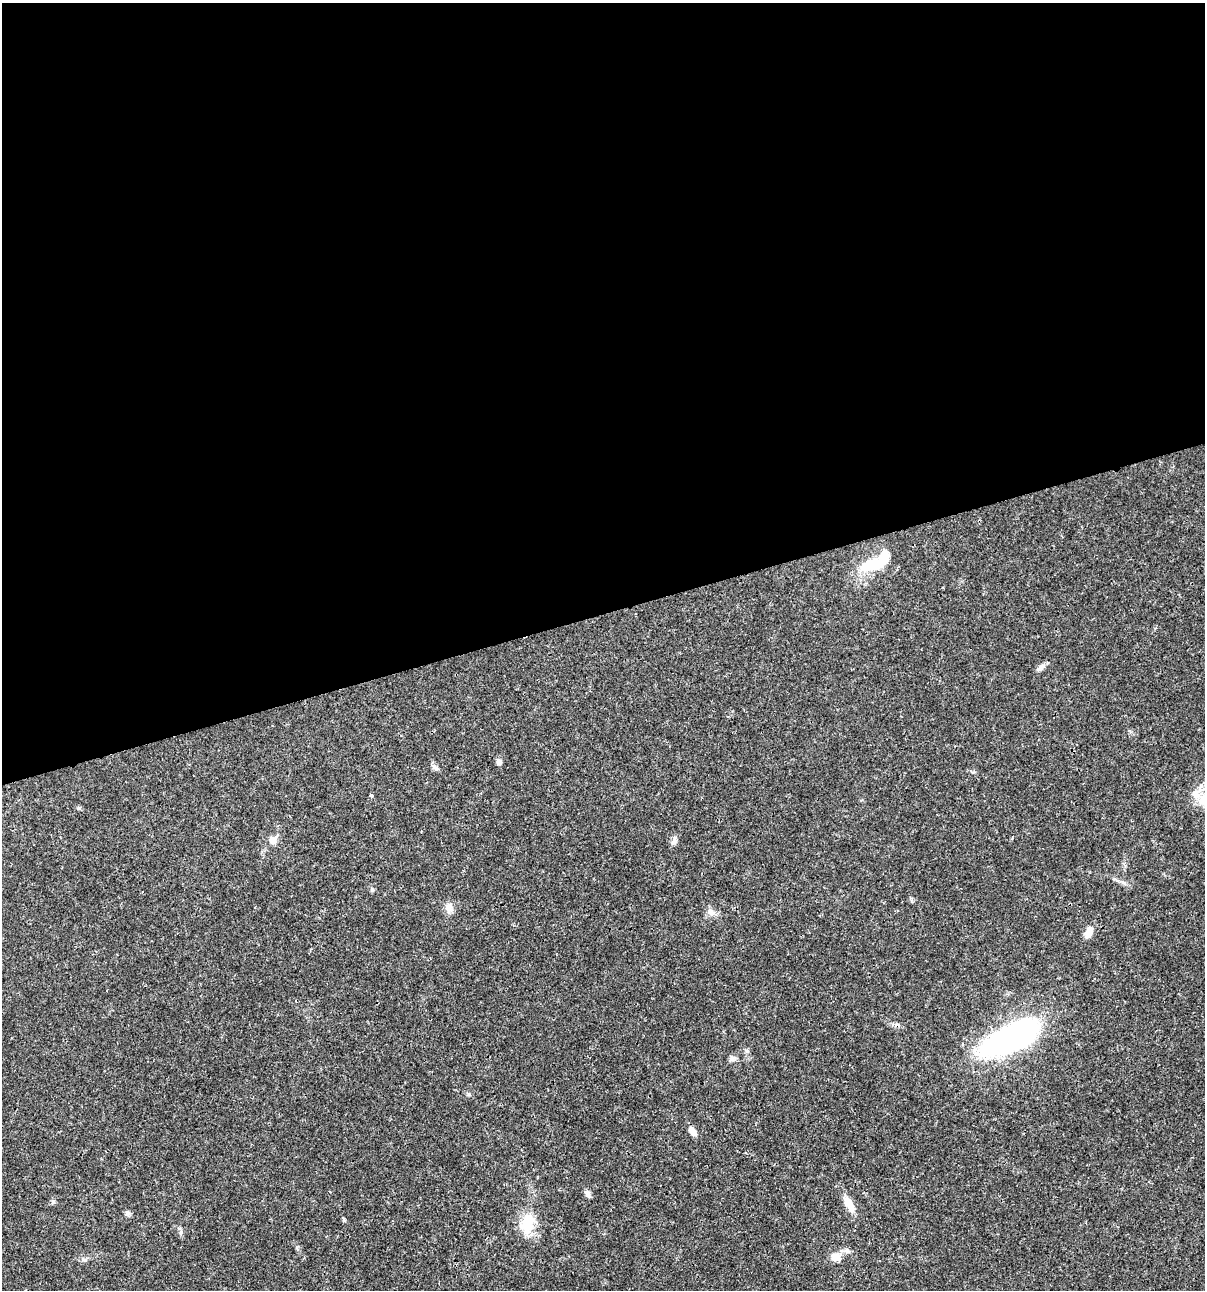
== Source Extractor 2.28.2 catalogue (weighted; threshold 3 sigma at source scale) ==
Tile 2 of 4 x 4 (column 2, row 1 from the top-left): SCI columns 1303-2505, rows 3870-5157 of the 4960 x 5159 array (HDU 1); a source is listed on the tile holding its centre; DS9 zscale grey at full resolution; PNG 1207 x 1292 px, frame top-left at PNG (2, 3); no overlay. Shown black and unused: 47% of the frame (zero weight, under 3 of 4 exposures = <1% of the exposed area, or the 3 px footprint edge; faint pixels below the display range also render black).
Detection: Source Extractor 2.28.2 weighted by HDU 2 'WHT'; one run over the whole footprint, this tile lists its part. Background 0.017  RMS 0.0016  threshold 0.00737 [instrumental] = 3 sigma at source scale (4.5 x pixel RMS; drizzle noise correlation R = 1.50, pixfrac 1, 0.0396/0.0396 arcsec/px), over >= 5 px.
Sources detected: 25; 1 inside a brighter object's white glare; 1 cosmic-ray / hot-pixel residue — not listed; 1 inside a brighter listed object's ellipse — not listed separately; the other 22 listed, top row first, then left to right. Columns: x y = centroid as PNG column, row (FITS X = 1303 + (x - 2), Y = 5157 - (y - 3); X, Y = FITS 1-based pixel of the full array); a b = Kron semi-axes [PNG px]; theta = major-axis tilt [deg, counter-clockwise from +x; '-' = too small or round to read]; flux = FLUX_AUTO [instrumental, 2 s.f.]
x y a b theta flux
869 565 26 14 26 5
1040 668 12 7 36 0.64
499 762 8 7 - 0.53
435 767 11 5 -39 0.48
1196 794 14 10 -55 1.5
371 795 3 3 - 0.41
273 840 10 9 - 1
674 841 12 6 73 0.67
372 889 7 5 -69 0.29
448 907 13 9 -88 1
710 912 11 8 -26 0.89
1089 932 14 8 70 1.5
1011 1037 61 21 26 46
732 1059 9 7 31 0.56
692 1132 12 7 -50 0.94
588 1194 9 7 -46 0.59
53 1202 7 5 69 0.32
849 1204 25 9 -62 2.1
127 1213 8 7 - 0.4
527 1224 28 16 82 4.3
836 1257 15 11 -8 1.5
84 1259 7 5 -30 0.34
Overlapping masked pixels (flux is a lower limit): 1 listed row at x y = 1011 1037
Unlisted compact peaks at least as high as the median listed source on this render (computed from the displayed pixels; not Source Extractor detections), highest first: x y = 344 1219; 181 1232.